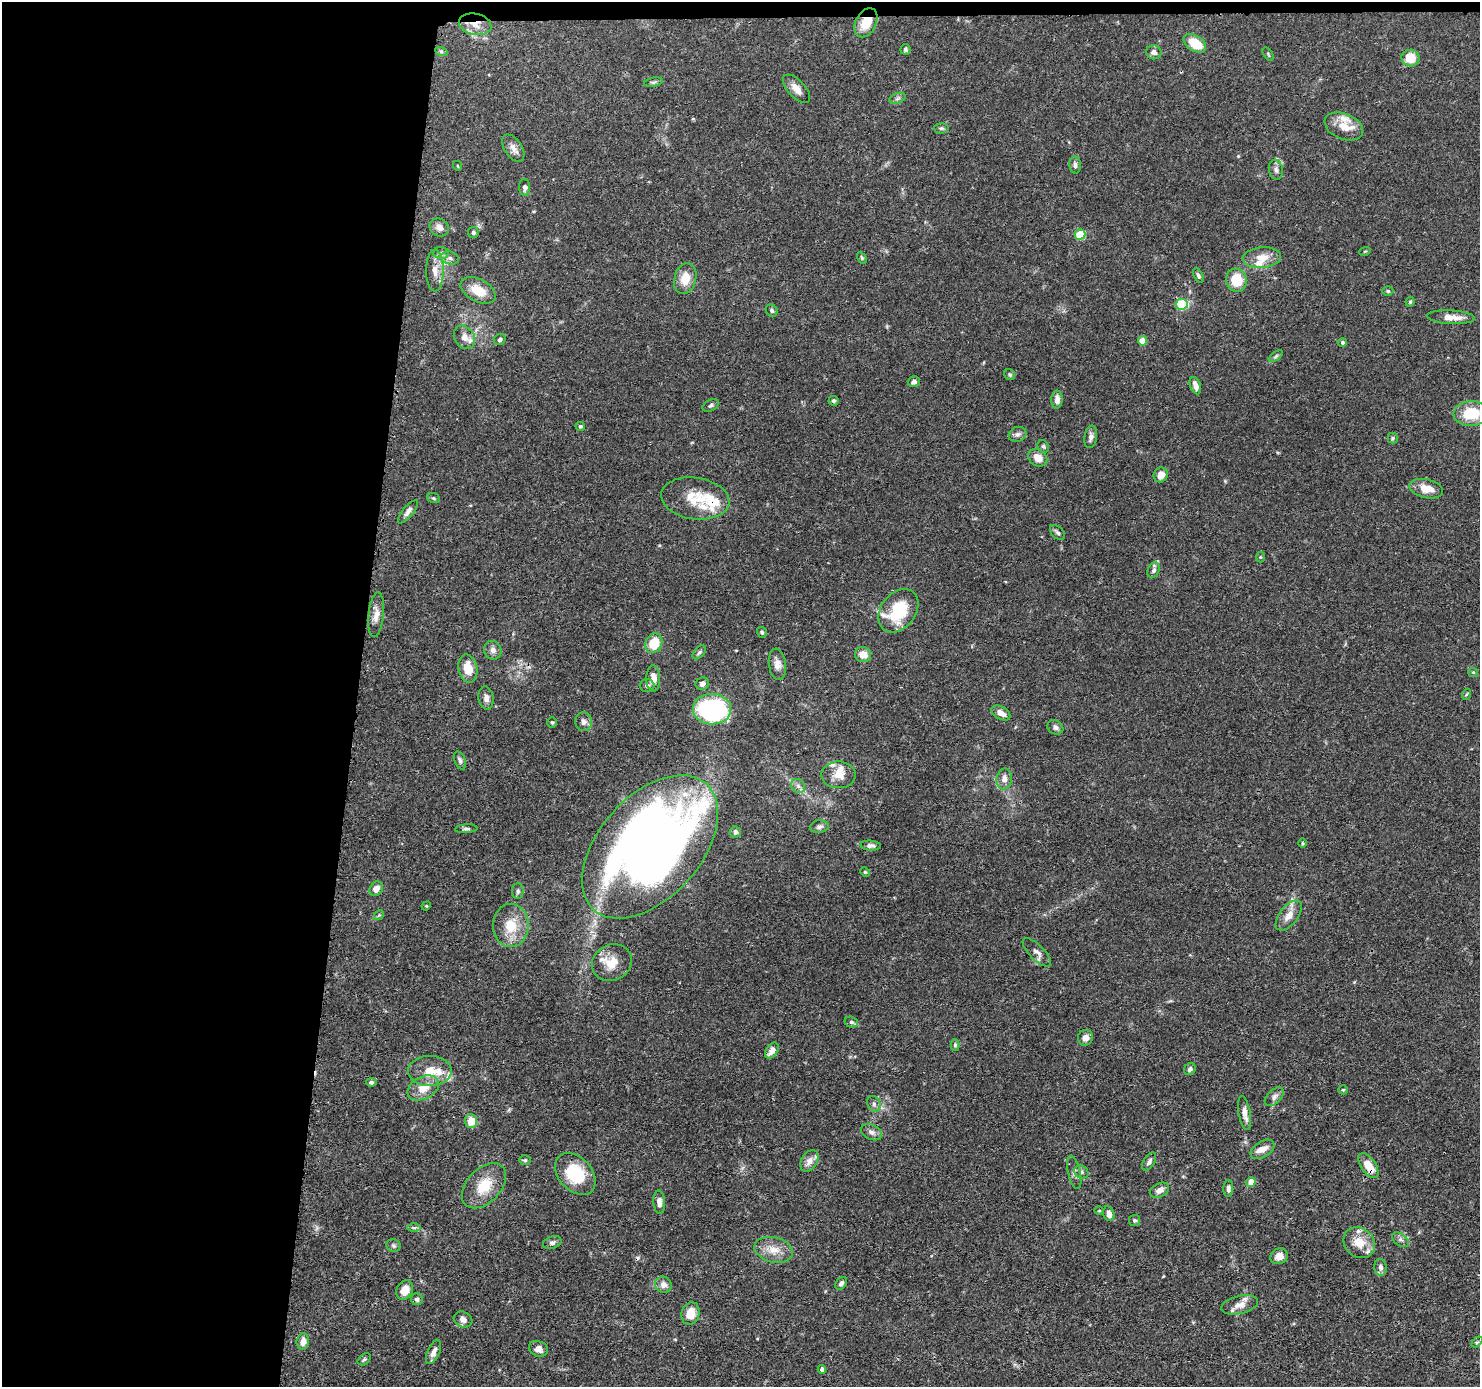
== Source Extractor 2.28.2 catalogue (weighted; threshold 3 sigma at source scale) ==
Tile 1 of 3 x 3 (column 1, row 1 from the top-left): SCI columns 7-1484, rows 2876-4260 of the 4446 x 4459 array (HDU 1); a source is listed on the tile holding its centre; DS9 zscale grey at full resolution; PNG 1482 x 1389 px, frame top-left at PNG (2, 2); each listed source drawn as its Kron ellipse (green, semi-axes under 4 px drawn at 4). Shown black and unused: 25% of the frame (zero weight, under 3 of 4 exposures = <1% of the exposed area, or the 3 px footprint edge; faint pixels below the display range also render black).
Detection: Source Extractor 2.28.2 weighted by HDU 2 'WHT'; one run over the whole footprint, this tile lists its part. Background 0.0688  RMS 0.0033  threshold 0.015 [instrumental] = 3 sigma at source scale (4.5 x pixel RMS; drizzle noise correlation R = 1.50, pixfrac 1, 0.05/0.05 arcsec/px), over >= 5 px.
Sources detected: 168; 2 inside a brighter object's white glare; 1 cosmic-ray / hot-pixel residue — neither listed nor drawn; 13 inside a brighter listed object's ellipse — not listed separately; the other 152 listed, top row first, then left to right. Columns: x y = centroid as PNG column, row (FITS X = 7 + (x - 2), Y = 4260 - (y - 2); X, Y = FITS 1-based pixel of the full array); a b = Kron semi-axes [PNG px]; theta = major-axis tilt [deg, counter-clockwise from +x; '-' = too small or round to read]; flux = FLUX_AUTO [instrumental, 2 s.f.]
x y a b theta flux
866 23 15 10 63 6.1
475 24 16 10 -12 3.8
1195 43 12 7 -33 8
905 49 5 5 - 0.66
441 51 6 4 -19 0.49
1154 52 8 7 - 1.3
1268 54 7 3 -56 0.39
1410 58 9 8 - 6.1
653 82 9 4 10 0.63
796 89 17 8 -47 2.9
897 98 8 5 20 0.77
1344 126 20 12 -23 4.4
941 128 7 5 1 0.64
513 148 15 8 -56 2
1075 165 8 5 -85 1
458 166 5 3 - 0.27
1276 170 10 7 -80 1.2
525 187 8 5 -89 0.96
439 227 10 8 -31 1.7
473 232 5 5 - 0.67
1080 234 5 5 - 12
1365 251 6 3 18 0.3
441 253 8 6 -2 0.92
450 258 9 6 -16 1.2
862 258 6 4 -62 0.48
1262 258 19 10 4 4.6
435 271 21 8 -90 3.4
1198 276 8 4 -61 0.67
685 278 16 11 74 5.1
1236 280 11 10 - 8.8
478 290 19 11 -28 6.5
1388 291 5 4 - 0.5
1410 302 5 3 - 0.38
1182 304 6 5 - 19
772 311 6 5 - 0.64
1451 317 24 7 -3 3.7
464 337 12 9 -58 2.4
500 339 6 5 - 0.77
1142 341 4 4 - 4.1
1342 342 4 4 - 0.77
1276 356 8 4 36 0.61
1010 375 6 5 - 0.47
914 382 6 5 - 0.93
1195 386 9 5 -70 2.2
1057 400 9 5 89 2.1
833 401 5 5 - 0.61
711 405 8 5 29 0.7
1471 413 18 12 3 11
580 426 5 4 - 0.5
1018 434 9 7 22 1.2
1091 437 11 6 81 1.4
1393 438 5 5 - 0.47
1043 446 6 5 - 0.68
1038 458 10 8 -32 3.5
1161 475 7 7 - 3.1
1426 489 17 9 -12 4.7
434 498 6 5 - 0.47
695 498 34 20 -9 9.3
408 512 14 5 50 1.4
1057 532 9 5 -44 0.87
1260 557 5 3 - 0.31
1154 570 8 5 63 1
898 611 24 17 53 17
376 615 22 7 84 2.8
762 632 5 4 - 0.54
654 643 10 8 65 7.9
493 650 9 8 - 1.6
699 652 8 5 45 0.72
863 654 8 7 - 4
777 664 16 8 -83 2.2
468 669 14 9 -77 5.3
1473 672 5 4 - 0.35
653 678 13 7 -89 2.7
702 684 7 6 - 1.3
647 686 7 6 - 1
1467 694 6 3 69 0.35
486 698 12 7 -81 1.9
712 709 19 15 -2 56
1001 713 10 6 -30 2.2
552 722 5 5 - 0.44
584 722 9 8 - 1.5
1055 727 8 6 -30 1.1
460 760 9 5 -68 0.88
839 775 17 13 0 4.2
1004 779 10 7 83 2.1
798 786 8 6 -46 1.1
819 827 9 6 8 0.93
466 829 11 4 5 0.72
735 832 5 5 - 1.1
1302 843 5 3 - 0.35
871 846 10 5 -3 1.2
650 847 84 51 48 320
865 872 5 4 - 0.36
376 889 8 6 54 2.2
518 891 8 6 90 0.83
426 906 5 4 - 0.33
379 915 6 4 45 0.39
1289 916 17 9 52 3.3
511 925 21 18 89 8.4
1037 952 19 7 -45 1.9
612 963 21 17 28 6
851 1022 7 5 -16 0.71
1085 1038 8 7 - 2.1
955 1045 6 4 90 0.52
772 1050 9 5 54 2.2
1190 1069 6 5 - 1
430 1071 22 15 0 6.7
371 1082 5 4 - 0.7
423 1088 17 11 27 5
1343 1090 5 4 - 0.35
1274 1097 11 7 44 1.4
874 1104 8 6 -63 1
1244 1113 17 6 -79 2.5
471 1121 7 6 - 4.3
871 1132 11 7 -25 1.4
1262 1149 13 8 33 2.7
525 1160 6 4 1 0.5
809 1161 12 8 59 2.2
1149 1162 10 5 59 1
1368 1166 14 7 -55 5.6
1074 1172 17 6 -78 1.4
1081 1172 7 6 - 0.95
575 1174 24 16 -47 15
1251 1182 5 4 - 4.3
484 1186 26 17 47 8.4
1228 1188 8 5 87 1.2
1159 1190 10 6 27 1.8
659 1202 11 6 -85 1.8
1099 1211 5 3 - 0.29
1109 1214 7 5 -75 2.1
1135 1220 6 5 - 0.57
414 1228 7 4 0 0.67
1400 1240 9 6 -36 1
552 1243 9 6 20 1.1
1359 1243 17 14 -42 5.7
393 1246 7 6 - 0.7
774 1250 19 12 -14 4.6
1279 1256 9 7 27 2.6
1380 1267 8 6 -84 1.5
841 1283 7 5 54 0.94
663 1285 8 8 - 2
405 1290 10 8 66 3.6
417 1299 6 6 - 0.88
1240 1305 19 9 13 3
690 1314 11 9 74 4.8
463 1320 9 7 -27 1.8
303 1342 8 6 84 2.6
1477 1342 6 4 44 0.4
538 1349 10 7 -23 1.9
433 1352 13 6 67 1.7
364 1359 7 5 39 0.56
822 1369 4 4 - 1.2
Overlapping masked pixels (flux is a lower limit): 4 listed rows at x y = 866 23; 475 24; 450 258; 1368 1166
Isophote crosses this tile's border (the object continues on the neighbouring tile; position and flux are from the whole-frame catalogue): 1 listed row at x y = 1477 1342